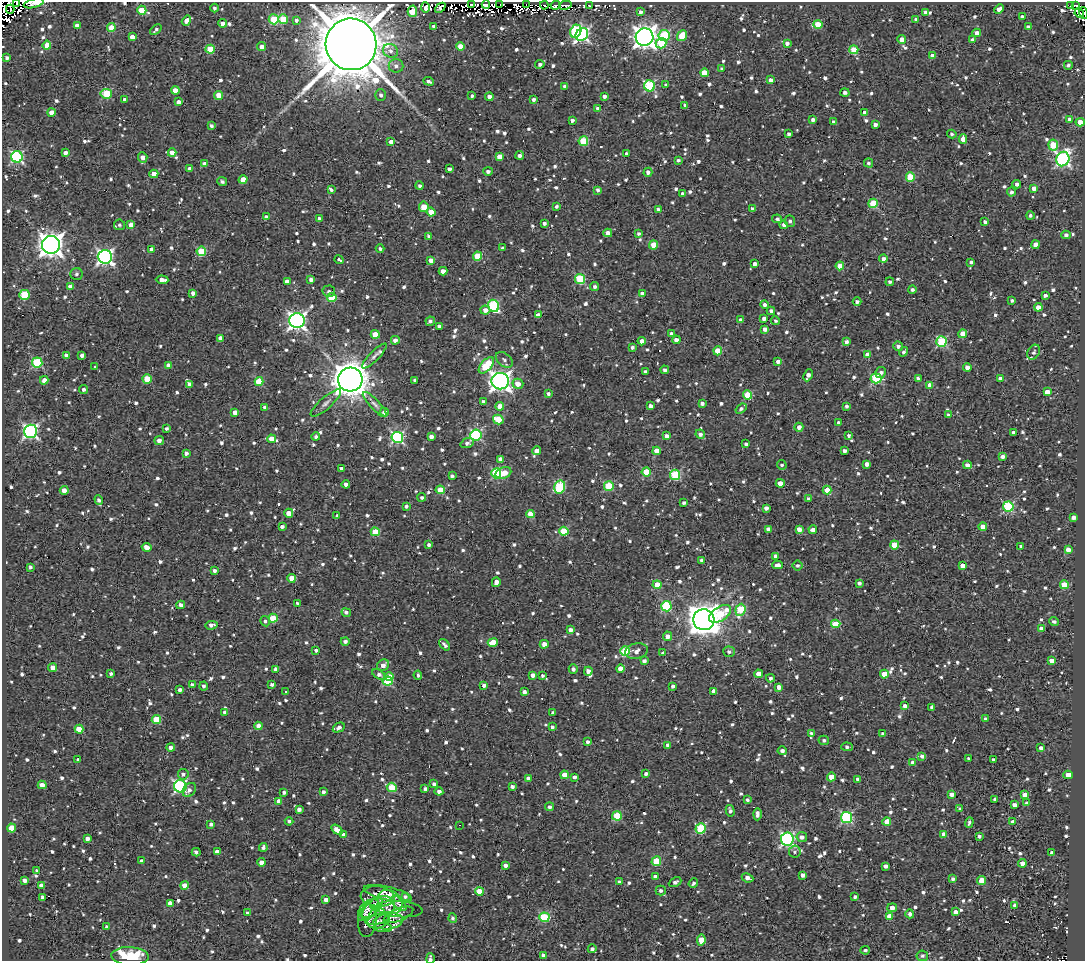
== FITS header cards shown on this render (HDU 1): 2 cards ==
NAXIS1  =                 1083
NAXIS2  =                  959

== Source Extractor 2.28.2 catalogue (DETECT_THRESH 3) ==
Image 1083 x 959 px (HDU 1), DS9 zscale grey, 1 PNG px = 1 image px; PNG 1087 x 963 px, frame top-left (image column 1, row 959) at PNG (2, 2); each listed source drawn as its Kron ellipse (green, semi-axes under 4 px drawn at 4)
Background 1.84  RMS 4.9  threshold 14.7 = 3 sigma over >= 5 px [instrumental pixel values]
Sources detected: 1292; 9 with non-positive FLUX_AUTO (blend fragments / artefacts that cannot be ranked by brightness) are neither listed nor drawn; of the other 1283, the 500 brightest by FLUX_AUTO listed and drawn (783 fainter detections omitted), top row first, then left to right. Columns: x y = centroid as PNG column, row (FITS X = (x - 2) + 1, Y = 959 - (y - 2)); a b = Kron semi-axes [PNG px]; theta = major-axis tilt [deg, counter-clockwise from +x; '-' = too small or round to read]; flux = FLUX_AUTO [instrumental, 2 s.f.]
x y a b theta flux
17 3 3 2 - 1.1e+03
34 3 10 4 15 6.4e+03
471 4 3 2 - 3.1e+03
500 4 2 2 - 8.1e+02
526 4 4 2 - 1.5e+03
486 5 4 4 - 1.2e+04
544 5 4 2 - 1.2e+03
556 5 5 2 - 2.7e+03
565 5 6 3 12 4.4e+03
1071 5 4 3 - 1.1e+03
1076 5 3 3 - 8.7e+02
589 6 4 3 - 9.0e+02
425 7 5 4 - 2.5e+03
215 8 4 4 - 8.7e+02
440 8 6 4 42 1.1e+03
10 9 4 2 - 1.0e+03
999 9 5 4 - 2.5e+03
142 10 4 4 - 1.0e+04
412 11 5 4 - 6.8e+03
641 12 4 4 - 1.0e+03
925 12 4 3 - 9.0e+02
1079 13 5 3 - 2.1e+03
1084 13 6 2 -71 1.4e+03
1022 17 4 3 - 1.3e+03
274 19 5 5 - 1.3e+04
283 19 5 4 - 1.2e+04
916 19 4 3 - 8.3e+02
296 20 3 3 - 9.2e+02
186 21 5 4 - 2.7e+03
223 23 4 4 - 2.7e+03
818 24 4 4 - 9.7e+03
77 26 4 4 - 2.3e+03
434 26 3 3 - 1.2e+03
1028 27 4 4 - 1.3e+03
111 28 4 4 - 6.1e+03
156 30 6 3 41 8.0e+02
576 31 7 5 66 2.4e+04
977 33 4 4 - 2.1e+03
582 34 7 5 50 6.7e+04
664 35 5 5 - 2.0e+04
682 36 6 4 51 8.5e+03
132 37 4 4 - 2.4e+03
645 37 9 8 - 2.6e+05
902 39 4 4 - 2.4e+03
973 40 4 3 - 1.3e+03
661 43 5 5 - 1.1e+04
787 43 4 4 - 1.5e+03
351 44 26 25 - 2.5e+06
47 45 4 4 - 6.9e+03
460 46 4 4 - 4.2e+03
262 47 4 4 - 1.7e+03
210 49 4 4 - 9.6e+03
854 50 4 4 - 1.0e+04
390 51 8 6 -26 1.6e+03
932 56 4 4 - 3.4e+03
7 58 4 4 - 1.1e+03
540 64 4 4 - 9.9e+02
1068 65 4 4 - 8.0e+02
396 66 7 7 - 1.5e+03
722 69 4 3 - 8.0e+02
704 73 4 4 - 7.4e+03
771 80 4 3 - 1.8e+03
429 81 6 3 -22 8.8e+02
666 85 4 3 - 1.1e+03
565 86 4 3 - 8.2e+02
650 86 5 5 - 3.2e+04
175 90 4 4 - 4.3e+03
845 93 4 4 - 1.1e+03
106 94 6 4 -9 1.4e+04
219 95 4 4 - 6.3e+03
381 95 6 5 - 9.5e+02
472 96 3 3 - 8.0e+02
604 96 4 3 - 1.3e+03
489 97 4 4 - 2.3e+03
125 100 4 3 - 1.3e+03
534 100 4 3 - 1.1e+03
178 102 4 3 - 1.6e+03
685 105 3 3 - 8.0e+02
598 109 4 4 - 1.8e+03
51 112 4 4 - 2.2e+03
865 113 4 4 - 2.9e+03
1070 119 4 4 - 1.4e+03
572 120 3 3 - 1.1e+03
813 120 4 4 - 1.1e+03
834 122 4 4 - 1.3e+03
1080 122 4 4 - 5.4e+03
875 125 4 4 - 1.3e+03
212 126 4 3 - 9.4e+02
789 134 4 3 - 8.0e+02
952 134 5 4 - 8.4e+02
963 139 4 4 - 3.4e+03
583 141 5 5 - 1.5e+04
391 142 4 4 - 2.1e+03
1053 145 5 5 - 1.2e+04
65 153 4 4 - 2.0e+03
172 153 4 4 - 2.5e+03
627 153 3 3 - 9.0e+02
520 155 4 4 - 1.4e+03
17 157 6 5 - 4.4e+04
143 157 5 4 - 2.1e+03
499 157 4 4 - 3.5e+03
1063 159 7 6 - 8.6e+04
678 160 4 3 - 8.5e+02
869 163 4 4 - 8.9e+02
205 164 4 4 - 2.8e+03
190 169 4 4 - 1.7e+03
449 169 4 3 - 1.5e+03
488 171 4 4 - 1.1e+03
648 172 4 4 - 1.4e+03
154 174 4 4 - 5.2e+03
910 177 5 4 - 1.2e+04
243 180 4 4 - 4.5e+03
222 181 5 4 - 8.1e+02
1017 184 4 3 - 1.3e+03
419 186 4 4 - 8.5e+02
1034 188 4 4 - 2.0e+03
331 190 3 3 - 9.2e+03
598 190 4 4 - 9.2e+02
1011 192 4 4 - 1.0e+03
683 194 4 3 - 9.8e+02
873 203 5 4 - 1.4e+04
556 206 3 3 - 8.2e+02
424 207 5 5 - 5.1e+03
658 209 4 3 - 8.7e+02
752 209 3 3 - 1.0e+03
431 212 4 4 - 4.9e+03
1030 215 4 4 - 8.5e+02
266 217 4 4 - 1.2e+03
319 219 4 3 - 1.1e+03
777 219 5 4 - 8.5e+02
790 221 6 5 - 9.7e+02
985 222 4 3 - 1.1e+03
544 223 4 3 - 1.1e+03
119 225 5 5 - 9.4e+02
131 225 4 4 - 3.5e+03
784 225 4 4 - 1.8e+03
608 233 4 4 - 2.4e+03
638 233 4 4 - 8.9e+02
1066 235 4 4 - 1.2e+03
429 237 4 4 - 1.4e+03
51 245 9 9 - 3.2e+05
654 245 4 4 - 5.5e+03
1035 245 4 4 - 3.1e+03
503 248 3 3 - 9.9e+02
152 249 4 4 - 1.7e+03
380 249 4 4 - 9.3e+02
201 251 5 4 - 1.3e+04
478 256 4 4 - 1.1e+04
105 257 7 7 - 1.1e+05
883 259 4 4 - 1.5e+03
339 260 5 3 - 1.6e+03
431 260 4 4 - 3.4e+03
971 262 4 3 - 8.4e+02
754 264 4 3 - 1.5e+03
840 266 4 4 - 4.0e+03
443 271 4 4 - 2.7e+03
76 274 6 6 - 8.6e+02
311 279 4 4 - 1.6e+03
580 279 5 5 - 2.0e+04
162 280 6 4 -3 2.7e+03
287 281 4 4 - 1.9e+03
890 282 4 3 - 8.8e+02
70 287 4 4 - 2.3e+03
595 287 4 4 - 9.4e+02
912 290 4 4 - 9.9e+02
329 291 6 6 - 9.0e+02
193 293 4 3 - 1.5e+03
642 293 4 4 - 1.8e+03
24 295 5 5 - 1.6e+04
1045 295 3 3 - 1.3e+03
332 297 4 4 - 1.2e+04
1012 301 4 3 - 8.6e+02
857 302 4 4 - 1.0e+03
764 305 4 4 - 1.2e+03
494 306 6 5 - 3.1e+04
1038 307 4 4 - 3.2e+03
485 310 5 4 - 2.3e+03
771 311 4 4 - 1.3e+03
538 315 4 4 - 2.8e+03
764 318 4 3 - 1.4e+03
741 320 4 4 - 1.7e+03
297 321 7 7 - 1.2e+05
430 321 5 4 - 1.1e+03
775 321 4 4 - 8.1e+02
439 326 3 3 - 1.4e+03
765 329 4 4 - 1.5e+03
375 334 4 4 - 5.3e+03
671 334 4 4 - 1.7e+03
963 334 4 4 - 3.1e+03
220 338 4 4 - 2.0e+03
395 340 4 4 - 1.8e+03
676 340 4 3 - 2.1e+03
642 341 4 4 - 2.7e+03
942 341 5 5 - 2.6e+04
846 342 4 4 - 1.5e+03
898 346 5 4 - 1.2e+03
632 347 3 3 - 9.8e+02
718 351 4 4 - 6.5e+03
904 352 5 3 - 8.5e+02
1034 352 8 5 61 8.2e+02
66 355 4 4 - 2.7e+03
82 355 4 3 - 1.5e+03
867 355 4 4 - 3.2e+03
374 356 17 5 45 1.3e+03
504 360 10 6 -40 1.2e+03
778 361 4 4 - 1.6e+03
37 362 5 5 - 2.3e+04
168 365 4 4 - 2.1e+03
486 365 10 5 48 1.9e+04
95 367 3 3 - 9.4e+02
967 367 4 4 - 2.1e+03
665 370 4 4 - 9.9e+02
645 372 4 3 - 1.2e+03
881 372 5 5 - 1.2e+03
808 375 6 4 65 1.8e+03
876 378 5 5 - 2.5e+04
918 378 4 3 - 1.4e+03
1000 378 3 3 - 1.6e+03
147 379 4 4 - 6.5e+03
44 380 4 4 - 2.5e+03
350 380 12 12 - 7.1e+05
415 380 3 3 - 8.4e+02
500 381 9 8 - 1.8e+05
259 382 4 4 - 1.2e+04
189 384 4 4 - 1.6e+03
518 384 5 5 - 2.9e+03
930 385 4 4 - 3.4e+03
83 389 4 4 - 9.2e+02
1047 392 4 4 - 3.4e+03
548 394 4 3 - 9.4e+02
748 395 4 4 - 1.3e+04
483 402 4 4 - 1.0e+03
326 403 19 6 41 1.8e+03
702 403 4 3 - 1.2e+03
375 404 17 5 -47 1.5e+03
500 406 4 4 - 3.8e+03
650 406 4 4 - 1.9e+03
846 406 4 3 - 8.9e+02
265 407 4 3 - 9.8e+02
741 409 6 4 37 9.1e+02
235 412 4 4 - 2.6e+03
384 412 4 4 - 2.0e+03
949 414 4 4 - 8.1e+02
498 419 5 4 - 9.6e+03
839 423 4 4 - 9.7e+02
799 427 4 4 - 1.7e+03
167 429 3 3 - 8.6e+02
31 431 6 6 - 8.0e+04
1013 432 4 3 - 9.4e+02
700 434 5 4 - 1.4e+03
476 435 5 5 - 4.0e+04
849 435 3 3 - 8.8e+02
431 436 4 3 - 1.6e+03
667 436 4 4 - 2.1e+03
316 437 4 4 - 9.1e+02
397 437 6 5 - 5.0e+04
272 439 4 4 - 4.8e+03
159 440 4 4 - 1.6e+03
467 443 7 4 18 1.1e+03
746 444 4 3 - 1.0e+03
537 451 4 4 - 2.3e+03
657 451 4 4 - 4.9e+03
845 451 4 3 - 1.2e+03
186 453 4 3 - 1.3e+03
1002 457 4 4 - 1.5e+03
500 459 4 4 - 1.8e+03
867 464 4 4 - 2.1e+03
782 465 5 4 - 8.1e+02
967 465 4 4 - 1.9e+03
342 469 4 3 - 1.4e+03
646 472 4 4 - 1.1e+04
496 473 5 5 - 2.3e+04
503 473 8 5 20 6.1e+03
675 475 5 5 - 2.3e+04
452 476 4 3 - 9.0e+02
780 483 4 4 - 3.1e+03
346 484 4 4 - 1.7e+03
609 486 5 4 - 1.5e+04
560 487 7 5 79 2.4e+04
440 490 4 4 - 7.1e+03
827 490 4 4 - 5.5e+03
64 491 4 4 - 2.7e+03
422 497 4 4 - 8.8e+02
808 499 3 3 - 8.0e+02
99 500 5 4 - 9.7e+02
684 503 4 3 - 1.1e+03
406 506 4 3 - 8.8e+02
1008 506 5 5 - 3.0e+04
766 508 4 4 - 1.5e+03
289 513 4 4 - 3.9e+03
530 514 4 4 - 6.6e+03
337 516 4 3 - 8.3e+02
1073 517 4 4 - 1.1e+03
282 527 4 3 - 1.2e+03
983 527 4 4 - 3.6e+03
768 529 4 4 - 1.8e+03
799 529 4 4 - 3.1e+03
813 530 4 4 - 1.9e+03
564 531 4 4 - 1.4e+04
375 532 4 4 - 8.6e+03
429 545 4 3 - 9.8e+02
894 545 4 4 - 8.3e+03
1021 546 4 3 - 8.2e+02
147 547 5 4 - 2.9e+03
1068 550 4 4 - 2.6e+03
776 556 4 4 - 1.5e+03
702 560 3 3 - 8.4e+02
778 565 5 3 - 1.7e+03
798 566 5 5 - 8.8e+02
962 566 4 4 - 3.2e+03
30 567 4 3 - 8.0e+02
215 571 4 4 - 1.1e+03
292 578 4 4 - 4.1e+03
496 582 5 4 - 2.6e+03
859 583 4 3 - 9.8e+02
657 585 4 4 - 5.5e+03
1064 585 4 4 - 8.4e+03
297 603 3 3 - 9.9e+02
181 605 4 4 - 1.4e+03
666 606 5 5 - 2.2e+04
740 610 6 5 - 1.6e+04
346 612 5 4 - 9.0e+02
720 614 12 7 32 1.4e+04
273 618 4 4 - 1.2e+04
704 620 10 10 - 6.2e+05
265 621 5 5 - 8.5e+02
1054 622 5 4 - 8.9e+02
836 624 4 4 - 1.1e+04
211 625 6 4 5 1.2e+03
1041 629 4 4 - 2.2e+03
570 630 4 4 - 1.5e+03
667 636 5 4 - 2.2e+03
345 641 4 4 - 1.1e+03
493 642 5 4 - 5.9e+03
544 644 4 4 - 2.6e+03
445 645 7 3 -48 1.2e+03
316 650 4 3 - 8.1e+02
625 651 5 4 - 1.9e+04
636 651 11 7 11 2.2e+03
729 652 6 5 - 1.0e+03
663 653 4 3 - 1.0e+03
1051 660 4 4 - 2.0e+03
644 661 4 3 - 1.7e+03
383 665 6 5 - 2.3e+03
53 668 4 4 - 2.7e+03
620 668 4 4 - 3.1e+03
276 669 4 4 - 2.4e+03
573 669 5 4 - 1.1e+03
588 671 4 4 - 2.1e+03
111 674 3 3 - 8.8e+02
379 674 7 4 -33 1.4e+03
758 674 4 4 - 4.0e+03
884 674 4 4 - 6.8e+03
418 675 5 3 - 8.8e+02
533 675 4 3 - 2.2e+03
543 676 3 3 - 9.0e+02
389 677 5 4 - 4.6e+03
770 678 4 4 - 9.1e+02
388 681 5 4 - 1.8e+04
272 684 3 3 - 9.7e+02
192 685 4 3 - 1.3e+03
484 685 4 3 - 1.5e+03
204 686 4 4 - 9.4e+02
673 686 4 3 - 1.0e+03
779 687 4 4 - 2.5e+03
180 690 4 3 - 1.5e+03
714 691 4 4 - 2.8e+03
286 692 3 3 - 1.1e+03
524 692 4 3 - 1.4e+03
905 706 3 3 - 1.7e+03
932 707 4 4 - 1.3e+03
225 712 4 4 - 1.5e+03
553 712 4 3 - 7.9e+02
156 719 4 4 - 1.0e+04
985 719 4 3 - 1.1e+03
258 726 4 4 - 3.2e+03
552 727 4 4 - 8.9e+02
339 728 6 4 28 1.7e+03
79 729 4 4 - 8.0e+03
811 733 4 4 - 1.1e+03
883 734 4 3 - 1.1e+03
824 740 5 4 - 8.1e+02
587 742 4 4 - 9.9e+02
668 745 4 3 - 1.4e+03
847 747 6 3 -1 9.8e+02
171 748 4 4 - 1.9e+03
1041 748 4 4 - 1.9e+03
782 751 4 4 - 1.2e+03
922 756 4 4 - 1.2e+03
969 759 3 3 - 8.8e+02
78 760 3 3 - 1.1e+03
993 760 4 3 - 1.2e+03
913 763 4 4 - 1.8e+03
183 774 5 5 - 1.2e+03
646 774 4 4 - 1.2e+03
564 775 4 4 - 4.9e+03
1068 775 4 4 - 4.2e+03
574 777 4 3 - 1.1e+03
831 777 4 4 - 4.2e+03
528 778 4 3 - 1.9e+03
858 779 4 3 - 1.5e+03
434 784 4 4 - 1.1e+03
42 785 4 4 - 2.3e+03
180 786 6 6 - 5.3e+04
512 786 4 3 - 1.1e+03
392 787 5 4 - 1.2e+04
425 789 4 3 - 1.1e+03
189 790 8 6 52 1.5e+03
439 791 4 4 - 1.5e+03
284 792 4 3 - 8.7e+02
323 792 4 4 - 9.8e+02
951 794 4 3 - 1.8e+03
1025 795 4 4 - 3.2e+03
995 799 4 4 - 1.0e+03
747 800 4 4 - 8.8e+02
279 801 4 4 - 2.3e+03
1027 803 4 3 - 7.9e+02
1014 805 4 3 - 1.8e+03
549 807 4 4 - 9.8e+02
299 809 4 4 - 1.5e+03
960 809 4 4 - 1.3e+03
730 811 6 4 -76 9.8e+02
757 814 6 3 89 1.4e+03
617 816 5 4 - 1.5e+04
846 817 5 5 - 3.7e+04
289 821 4 4 - 1.1e+03
887 822 4 4 - 5.6e+03
1013 822 4 4 - 2.0e+03
969 823 5 3 - 9.7e+02
211 824 4 4 - 9.0e+02
459 825 3 2 - 1.1e+03
12 828 4 4 - 6.4e+03
700 829 5 5 - 2.0e+04
337 830 6 4 -34 3.1e+03
944 834 4 4 - 3.5e+03
344 835 4 4 - 1.6e+03
979 836 4 3 - 9.7e+02
802 837 5 5 - 1.7e+03
87 839 4 4 - 1.8e+03
787 839 6 6 - 7.1e+04
263 847 4 4 - 9.6e+02
196 852 4 3 - 8.2e+02
217 852 4 4 - 2.1e+03
795 852 6 5 - 7.9e+02
1052 853 4 3 - 9.1e+02
142 861 4 3 - 1.6e+03
656 861 5 4 - 1.3e+04
261 862 4 4 - 1.9e+03
1022 863 4 4 - 2.8e+03
505 865 4 4 - 1.5e+03
886 866 4 3 - 1.6e+03
37 871 4 3 - 9.1e+02
803 875 4 3 - 1.4e+03
655 877 4 3 - 2.1e+03
748 878 6 3 -24 1.7e+03
953 879 4 3 - 1.1e+03
24 880 4 3 - 1.5e+03
981 880 4 4 - 5.9e+03
619 882 3 3 - 1.0e+03
675 882 7 4 27 9.8e+02
693 883 5 4 - 9.0e+02
41 885 3 3 - 1.4e+03
185 885 4 4 - 4.6e+03
479 891 4 4 - 7.1e+03
661 891 5 5 - 1.2e+03
388 894 24 6 -13 2.5e+03
377 896 17 10 -4 3.3e+03
405 896 4 3 - 8.3e+02
43 897 4 3 - 1.1e+03
855 897 3 3 - 9.5e+02
326 900 4 4 - 2.2e+03
390 902 13 10 -41 2.4e+03
170 903 4 4 - 2.3e+03
399 903 10 5 -46 1.1e+03
377 904 7 6 - 8.3e+02
1015 905 4 3 - 1.6e+03
892 908 5 4 - 2.4e+03
369 909 12 7 36 1.5e+03
399 909 23 8 -4 1.8e+03
378 910 18 12 36 4.6e+03
365 912 10 5 53 1.0e+03
955 912 4 4 - 2.5e+03
247 913 3 3 - 8.7e+02
910 914 4 4 - 1.3e+03
399 915 16 6 23 1.4e+03
889 916 4 4 - 3.5e+03
544 917 5 5 - 2.0e+04
453 918 4 4 - 8.5e+02
367 920 17 9 84 1.8e+03
378 921 11 7 14 1.4e+03
388 921 15 8 8 1.5e+03
107 927 3 3 - 9.7e+02
383 928 9 4 -3 8.7e+02
701 940 6 4 80 6.3e+03
592 949 4 4 - 1.1e+03
865 950 4 4 - 8.3e+02
543 955 4 3 - 1.1e+03
130 956 19 9 -3 1.5e+04
922 956 6 5 - 9.1e+02
430 959 5 4 - 1.1e+03
At the frame edge (FLAGS 8, measured only in part): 6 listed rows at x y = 17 3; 34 3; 1084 13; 7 58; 130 956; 430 959
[783 fainter detections neither listed nor drawn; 9 non-positive-flux detections neither listed nor drawn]